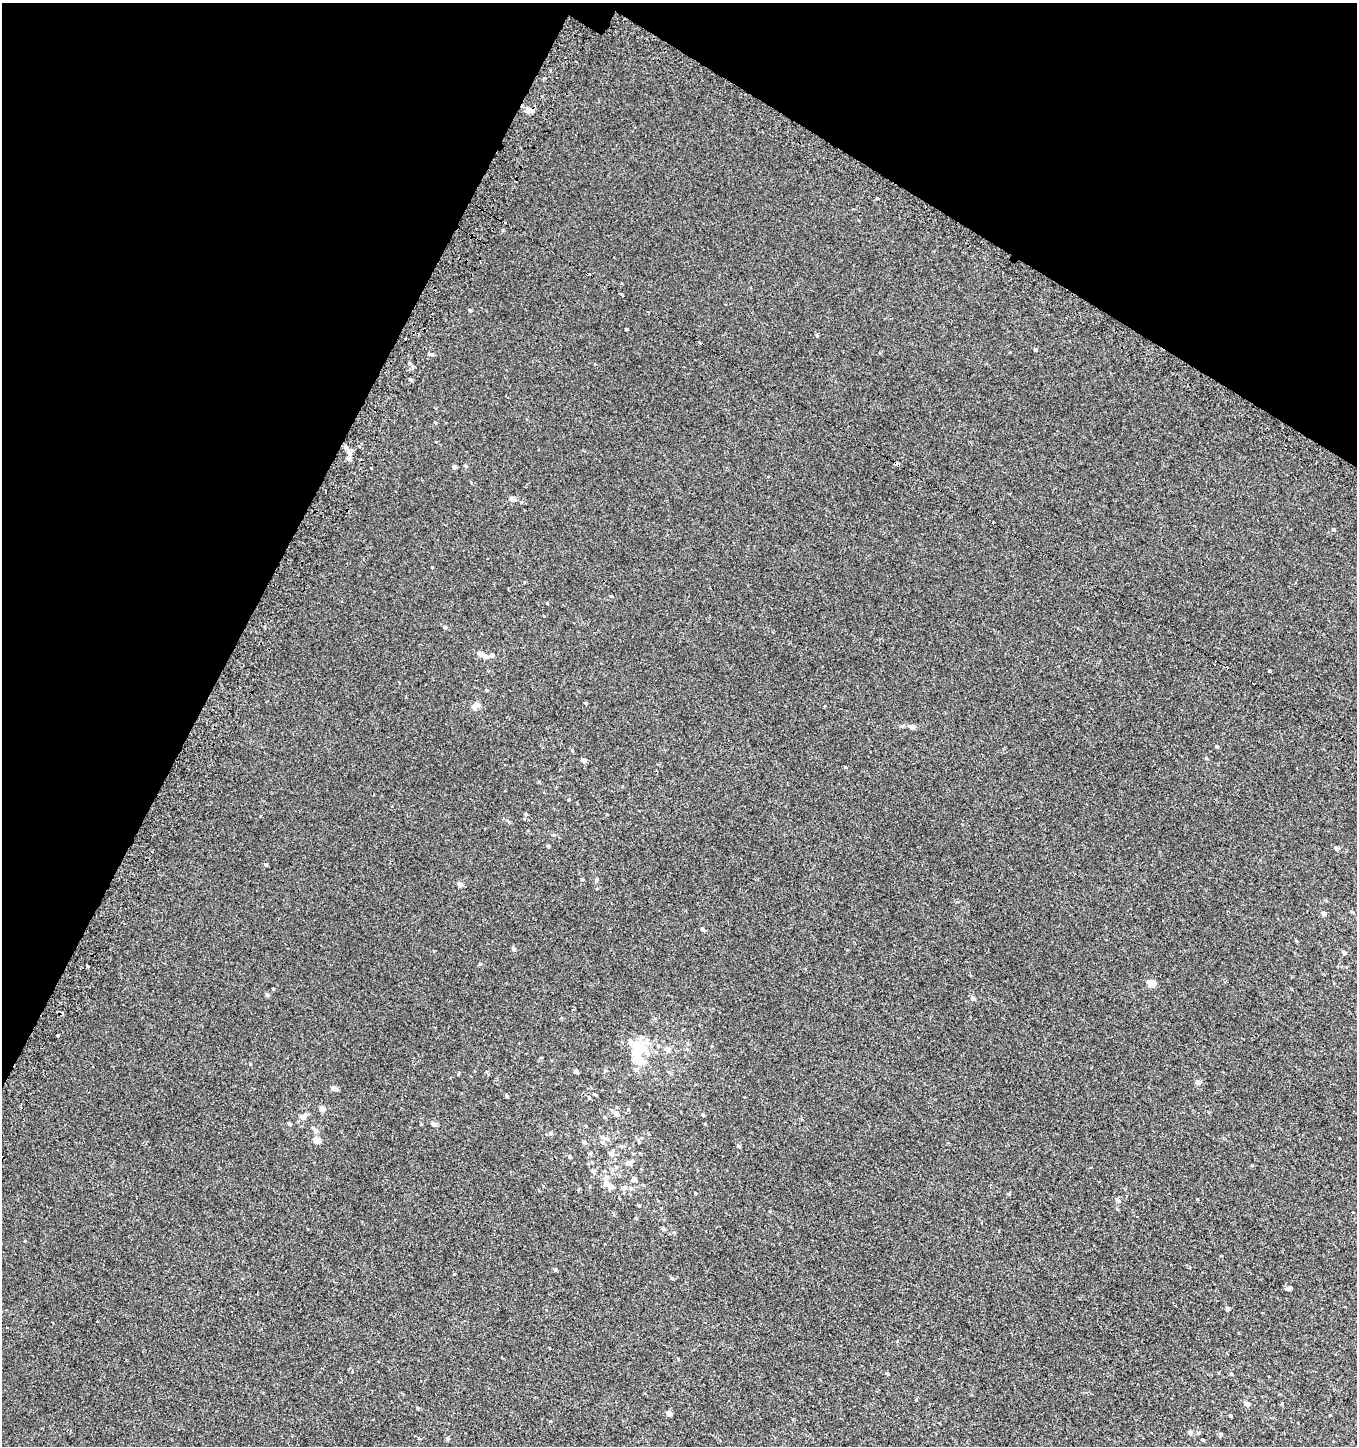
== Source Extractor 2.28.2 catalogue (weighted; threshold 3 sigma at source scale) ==
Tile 2 of 4 x 4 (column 2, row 1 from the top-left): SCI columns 1596-2950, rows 4383-5826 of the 5982 x 5886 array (HDU 1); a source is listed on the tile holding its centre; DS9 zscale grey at full resolution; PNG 1359 x 1448 px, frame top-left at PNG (2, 3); no overlay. Shown black and unused: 25% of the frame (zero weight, under 2 of 3 exposures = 3% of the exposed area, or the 3 px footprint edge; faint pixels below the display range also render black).
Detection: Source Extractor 2.28.2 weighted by HDU 2 'WHT'; one run over the whole footprint, this tile lists its part. Background 0.00219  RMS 0.0056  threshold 0.0251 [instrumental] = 3 sigma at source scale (4.5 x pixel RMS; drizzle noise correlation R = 1.50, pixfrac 1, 0.0396/0.0396 arcsec/px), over >= 5 px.
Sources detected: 124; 3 inside a brighter object's white glare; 6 cosmic-ray / hot-pixel residue — not listed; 10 inside a brighter listed object's ellipse — not listed separately; the other 105 listed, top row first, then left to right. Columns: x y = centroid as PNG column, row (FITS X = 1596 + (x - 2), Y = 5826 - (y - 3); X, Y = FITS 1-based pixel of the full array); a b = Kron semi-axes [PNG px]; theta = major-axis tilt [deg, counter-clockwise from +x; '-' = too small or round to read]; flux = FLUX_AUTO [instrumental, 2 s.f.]
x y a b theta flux
530 110 9 6 -10 3.4
878 198 3 3 - 7.7
621 295 4 3 - 9.3
470 310 4 4 - 0.77
626 329 3 3 - 1.9
817 335 3 3 - 1.1
1035 350 4 4 - 0.73
431 354 6 4 0 0.97
409 363 6 4 -70 0.76
411 380 5 3 - 0.67
435 422 4 3 - 0.43
436 442 3 2 - 0.34
346 448 6 6 - 1.8
348 458 6 5 - 1.7
896 464 4 3 - 14
454 467 4 4 - 1.8
512 499 7 6 - 1.7
1334 530 5 4 - 0.78
432 567 3 3 - 1.3
611 596 4 3 - 0.4
445 627 4 4 - 1.2
480 654 7 5 -21 1.8
492 655 6 5 - 1.1
1270 671 3 3 - 3.1
487 690 4 4 - 0.6
585 703 5 3 - 0.51
475 706 10 6 38 3.8
912 726 9 5 2 1.4
1217 746 5 4 - 0.55
572 750 5 3 - 0.43
1206 758 5 4 - 0.62
584 761 5 4 - 2.2
845 767 4 3 - 0.44
526 814 4 4 - 0.7
553 835 5 3 - 0.54
548 846 4 3 - 0.65
1336 848 5 4 - 1.2
266 865 5 4 - 0.8
596 880 5 4 - 0.76
459 884 5 4 - 2.4
1324 913 5 5 - 1.8
703 929 4 4 - 1.4
1296 941 4 3 - 0.57
513 949 5 5 - 1.1
1344 953 5 4 - 1.3
480 964 4 4 - 0.68
87 966 3 3 - 1.8
1151 983 5 4 - 10
267 995 5 4 - 1
973 998 7 5 -19 1.1
58 1035 3 3 - 2.6
638 1049 14 12 47 11
667 1050 7 6 - 1.9
641 1062 9 7 -22 2.5
635 1069 6 5 - 0.87
605 1070 5 3 - 0.53
576 1071 4 3 - 1.6
669 1072 6 4 -40 0.68
459 1073 5 3 - 0.52
1197 1082 5 5 - 2.1
333 1089 5 4 - 3.1
595 1094 4 3 - 0.63
506 1095 4 3 - 0.82
322 1109 5 5 - 2.5
616 1114 6 6 - 2.6
703 1115 4 3 - 0.73
303 1117 9 7 26 2.7
604 1117 5 3 - 0.46
289 1124 4 4 - 1.2
434 1124 7 5 -41 1.5
315 1130 9 5 -46 2.2
551 1133 6 5 - 0.87
607 1139 6 5 - 1
316 1140 5 4 - 5.4
584 1142 5 5 - 0.76
602 1142 6 5 - 0.95
739 1146 5 4 - 0.71
611 1154 6 5 - 2.3
569 1157 5 4 - 0.97
628 1163 10 5 -24 1.5
1252 1165 5 3 - 0.43
593 1171 7 5 -61 0.94
606 1177 6 6 - 1.6
634 1179 5 5 - 2.1
610 1186 9 6 -32 2.8
624 1188 11 5 23 1.7
1198 1199 4 3 - 0.49
1117 1200 6 5 - 1
639 1205 4 3 - 0.58
664 1229 5 4 - 0.94
1221 1256 3 3 - 1.1
555 1269 5 4 - 0.67
672 1278 5 4 - 0.72
1288 1288 7 4 29 1.3
1227 1309 5 4 - 1.2
53 1323 3 2 - 0.54
888 1374 5 3 - 0.62
1231 1374 5 3 - 0.49
916 1400 4 3 - 0.35
1247 1404 5 4 - 2.5
669 1414 4 4 - 3
1230 1415 4 4 - 0.51
1190 1433 5 5 - 1.4
1221 1434 5 4 - 0.64
447 1438 5 4 - 0.73
Overlapping masked pixels (flux is a lower limit): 2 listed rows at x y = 530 110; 896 464
Unlisted compact peaks at least as high as the median listed source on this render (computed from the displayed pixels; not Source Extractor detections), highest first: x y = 547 603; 250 1064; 454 1274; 550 1421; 674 1232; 695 1193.